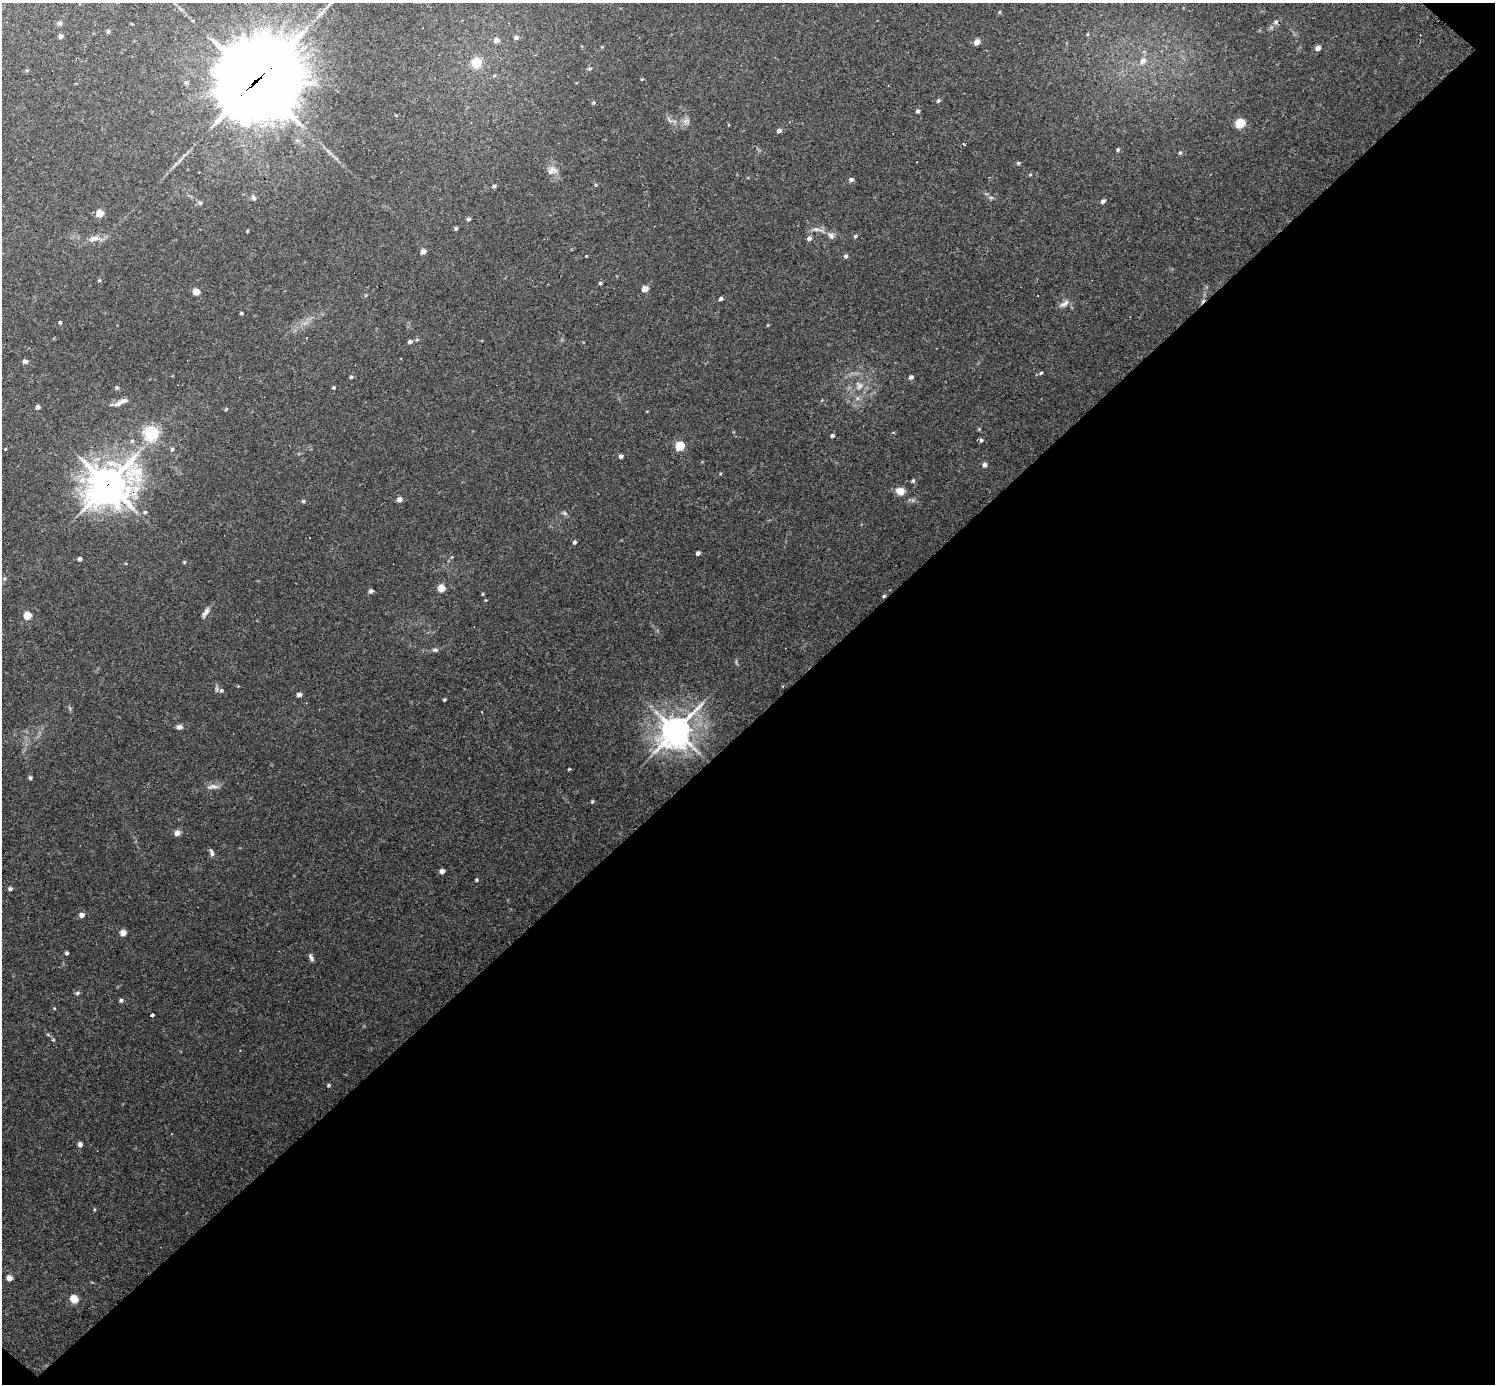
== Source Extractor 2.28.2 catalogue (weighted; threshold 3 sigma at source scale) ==
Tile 15 of 4 x 4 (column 3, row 4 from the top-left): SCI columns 2988-4480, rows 294-1675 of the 5974 x 5974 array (HDU 1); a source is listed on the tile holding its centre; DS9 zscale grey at full resolution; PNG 1497 x 1386 px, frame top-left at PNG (2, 3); no overlay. Shown black and unused: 48% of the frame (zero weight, under 3 of 4 exposures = <1% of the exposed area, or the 3 px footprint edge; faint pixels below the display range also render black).
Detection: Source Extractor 2.28.2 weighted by HDU 2 'WHT'; one run over the whole footprint, this tile lists its part. Background 0.0462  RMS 0.0027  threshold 0.012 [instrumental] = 3 sigma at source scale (4.5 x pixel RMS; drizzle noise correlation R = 1.50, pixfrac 1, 0.05/0.05 arcsec/px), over >= 5 px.
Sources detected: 123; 6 cosmic-ray / hot-pixel residue — not listed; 2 inside a brighter listed object's ellipse — not listed separately; the other 115 listed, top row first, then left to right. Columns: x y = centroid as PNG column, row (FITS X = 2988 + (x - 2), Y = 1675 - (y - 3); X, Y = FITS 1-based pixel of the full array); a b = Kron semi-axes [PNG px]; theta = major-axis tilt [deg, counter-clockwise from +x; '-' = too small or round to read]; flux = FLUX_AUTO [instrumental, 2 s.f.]
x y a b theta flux
999 12 5 3 - 0.26
1275 22 6 5 - 0.53
59 23 5 5 - 0.7
108 31 5 4 - 0.49
1088 34 5 3 - 0.28
61 36 4 4 - 1.2
516 37 6 5 - 0.7
496 40 5 5 - 1.6
977 42 5 4 - 2.7
1318 48 6 5 - 1.1
1143 61 9 7 53 1.5
477 63 8 7 - 6.4
590 68 5 3 - 0.31
27 70 5 4 - 0.29
642 79 4 3 - 0.19
256 81 35 26 39 3200
186 83 5 5 - 0.49
938 101 5 4 - 0.46
593 103 5 4 - 0.38
918 111 5 4 - 0.71
1240 123 9 8 - 3.6
779 131 5 4 - 1
1118 150 4 4 - 0.4
1180 153 5 4 - 0.36
1018 163 5 4 - 0.38
552 170 15 10 21 1.8
1030 175 5 3 - 0.22
851 180 6 4 23 0.78
596 185 5 3 - 0.25
494 186 4 4 - 0.55
254 198 7 5 -46 0.63
1103 201 6 5 - 0.59
200 203 6 4 -1 0.36
99 213 5 5 - 4
468 219 4 4 - 0.61
456 228 4 4 - 0.43
247 231 4 3 - 0.22
831 236 9 7 -59 0.98
855 236 4 4 - 0.41
809 238 5 5 - 0.86
94 239 17 7 12 1.9
423 251 5 5 - 1.3
586 256 2 2 - 0.17
846 256 5 5 - 0.57
99 280 5 4 - 0.31
600 283 4 4 - 0.47
645 289 5 4 - 2.5
196 292 5 4 - 4.7
721 299 4 3 - 0.74
1064 304 14 7 36 1.3
241 313 3 3 - 0.3
60 322 4 3 - 0.38
417 340 5 4 - 0.35
410 342 5 4 - 0.7
25 361 5 4 - 1.1
1041 373 5 4 - 0.37
351 377 4 4 - 0.39
911 377 5 5 - 0.68
859 385 13 9 -67 1.9
117 388 5 4 - 0.46
333 388 4 3 - 0.34
857 398 6 4 -71 0.49
123 401 12 6 19 1.2
37 407 5 4 - 0.77
151 433 6 5 - 64
832 435 4 4 - 0.56
981 440 5 5 - 0.48
132 441 5 5 - 0.51
680 446 5 5 - 12
5 449 4 2 - 0.18
172 449 5 5 - 0.39
621 456 4 4 - 0.75
984 465 5 5 - 0.8
913 481 6 4 75 0.43
108 484 16 13 34 530
900 491 8 7 - 2.8
399 499 4 4 - 1.4
303 501 5 4 - 0.34
145 512 5 4 - 0.42
574 542 4 4 - 0.53
698 553 4 4 - 0.89
80 559 4 4 - 0.78
184 562 4 4 - 0.33
441 588 5 5 - 4.3
371 591 4 4 - 0.99
483 594 5 3 - 0.21
884 596 4 4 - 0.32
205 612 15 6 58 1.2
27 616 5 5 - 7.1
435 650 7 5 -1 0.59
221 691 6 6 - 0.66
299 694 4 4 - 0.93
444 700 4 3 - 0.3
179 727 6 6 - 0.92
675 731 11 9 50 380
569 769 4 3 - 0.22
30 778 4 4 - 0.5
213 787 17 6 7 1.4
592 802 4 3 - 0.32
177 833 5 5 - 1.7
212 853 10 5 -69 0.74
442 871 5 4 - 0.95
476 880 4 4 - 0.32
10 889 5 4 - 0.62
81 915 5 4 - 1.3
123 933 4 4 - 3.1
67 953 4 3 - 0.49
311 958 9 4 -61 0.74
77 993 5 5 - 0.52
121 1000 4 4 - 0.56
152 1015 5 3 - 3.7
328 1085 5 4 - 0.34
80 1144 5 4 - 0.96
9 1278 5 4 - 2.4
74 1299 6 5 - 4.4
Overlapping masked pixels (flux is a lower limit): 3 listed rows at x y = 256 81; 108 484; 884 596